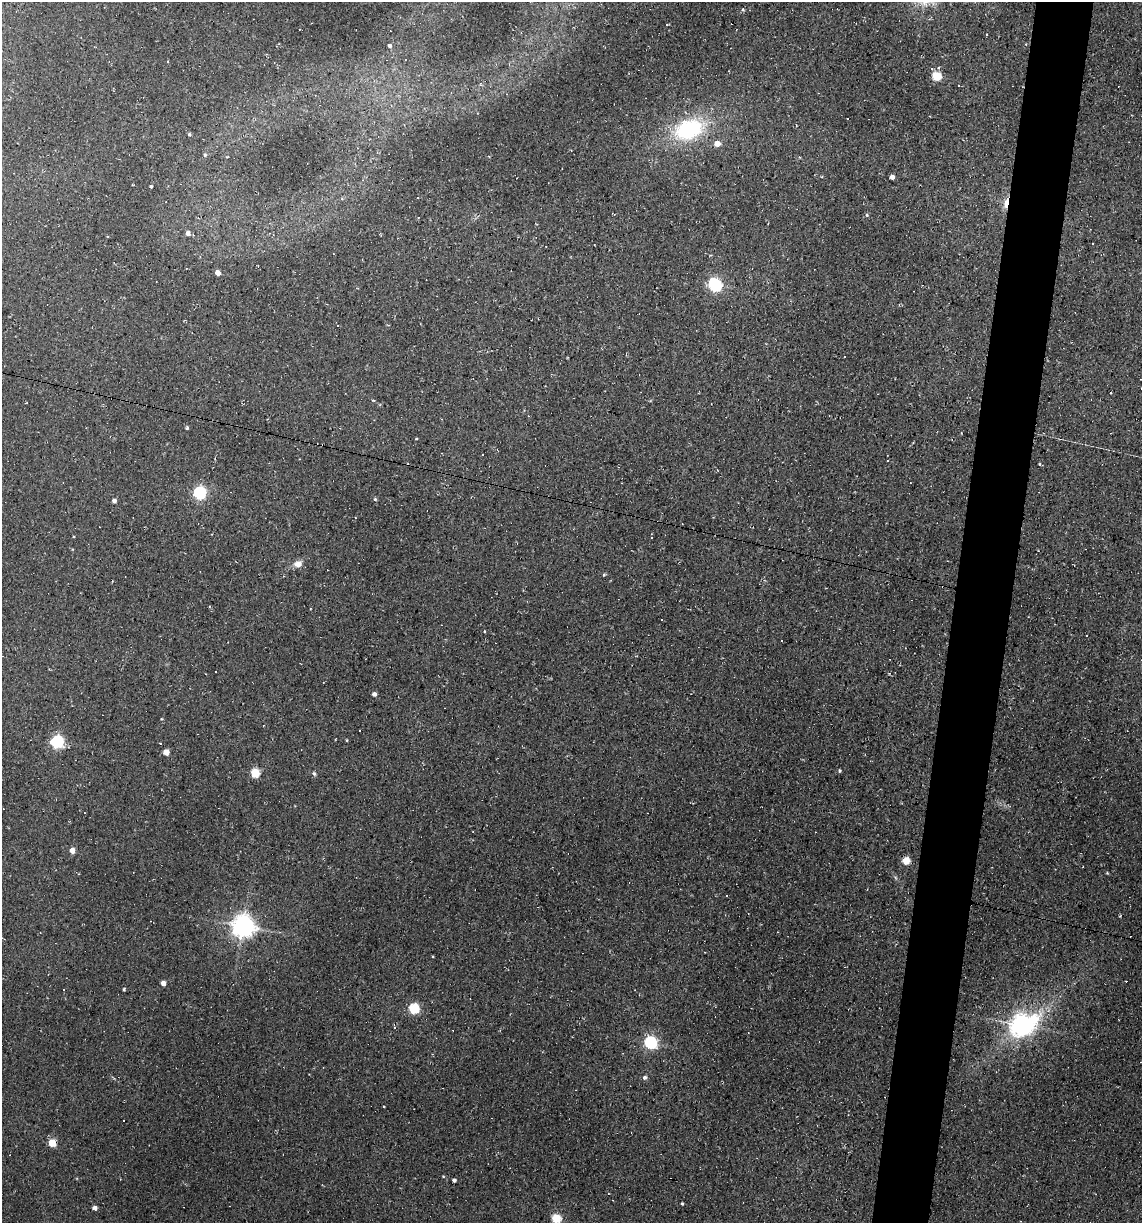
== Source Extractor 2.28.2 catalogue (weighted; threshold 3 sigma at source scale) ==
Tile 10 of 4 x 4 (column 2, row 3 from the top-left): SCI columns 1371-2510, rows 1222-2442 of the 4904 x 4884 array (HDU 1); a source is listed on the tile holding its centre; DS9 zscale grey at full resolution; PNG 1144 x 1225 px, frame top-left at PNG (2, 2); no overlay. Shown black and unused: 5% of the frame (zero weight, under 2 of 3 exposures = <1% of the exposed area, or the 3 px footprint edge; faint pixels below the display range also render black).
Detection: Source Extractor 2.28.2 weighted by HDU 2 'WHT'; one run over the whole footprint, this tile lists its part. Background 0.184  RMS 0.013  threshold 0.0603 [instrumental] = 3 sigma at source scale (4.5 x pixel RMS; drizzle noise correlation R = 1.50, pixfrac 1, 0.05/0.05 arcsec/px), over >= 5 px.
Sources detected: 76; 23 cosmic-ray / hot-pixel residue — not listed; the other 53 listed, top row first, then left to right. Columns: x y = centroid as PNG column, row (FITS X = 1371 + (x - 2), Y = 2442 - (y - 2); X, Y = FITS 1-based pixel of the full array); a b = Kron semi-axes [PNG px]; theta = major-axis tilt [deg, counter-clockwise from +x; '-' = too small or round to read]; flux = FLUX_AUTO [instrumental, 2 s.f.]
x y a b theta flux
743 9 5 3 - 1.8
390 46 5 5 - 3.2
168 62 3 3 - 8
936 76 5 5 - 61
959 85 3 3 - 3.1
848 118 2 2 - 1.1
689 129 34 21 19 120
189 134 5 4 - 2
717 143 5 5 - 13
205 155 5 4 - 2.2
892 177 4 4 - 6.3
151 186 3 3 - 1.7
1006 203 13 5 78 15
867 215 5 4 - 1.8
188 233 5 4 - 6.1
1093 244 3 3 - 4.6
217 273 4 4 - 11
714 285 8 6 -60 230
1111 393 3 2 - 1.4
187 428 4 4 - 2
888 460 3 2 - 1.4
199 493 6 6 - 220
375 499 4 4 - 1.7
114 501 4 4 - 4.7
298 564 10 8 15 9.9
604 575 4 4 - 1.7
215 671 3 2 - 1.5
374 694 5 4 - 4.8
347 740 4 3 - 1
57 742 6 6 - 190
166 752 5 4 - 18
839 771 4 4 - 2
255 773 5 5 - 60
314 774 6 4 -62 2.2
72 850 4 4 - 14
906 861 5 5 - 41
1107 873 5 3 - 1.3
727 896 3 2 - 1.5
243 926 7 7 - 1100
163 983 4 4 - 9.8
124 989 4 4 - 1.5
414 1009 5 5 - 100
1021 1025 10 8 27 880
650 1043 6 6 - 200
645 1077 5 5 - 2.6
384 1106 2 2 - 0.98
124 1120 2 2 - 1.1
52 1143 5 4 - 47
443 1176 4 4 - 1.1
454 1180 4 3 - 3.1
682 1204 3 3 - 1.7
95 1208 5 4 - 4.9
556 1218 5 5 - 64
Overlapping masked pixels (flux is a lower limit): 1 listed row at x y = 1006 203
Isophote crosses this tile's border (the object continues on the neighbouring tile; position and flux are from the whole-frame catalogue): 1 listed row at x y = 556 1218